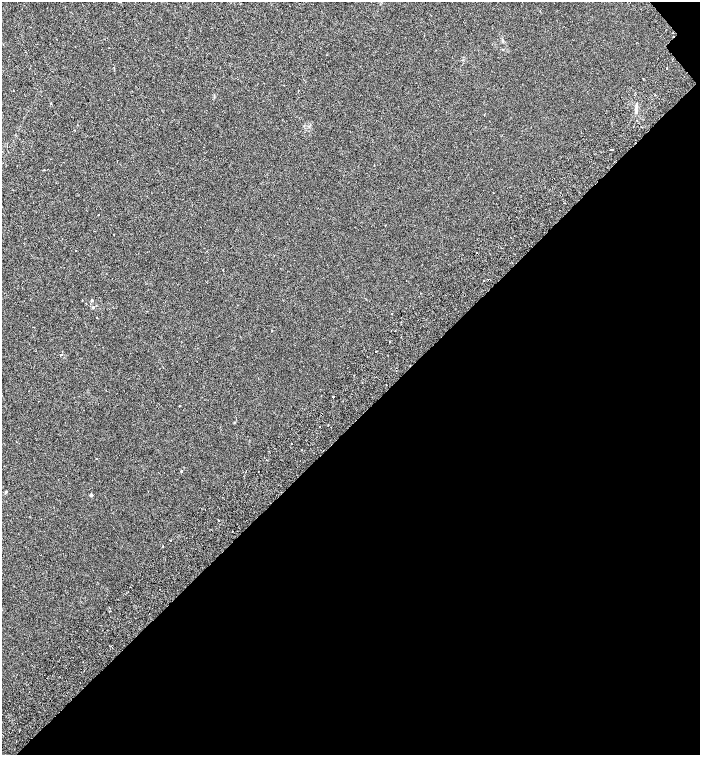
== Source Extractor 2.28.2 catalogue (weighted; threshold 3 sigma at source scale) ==
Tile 12 of 4 x 4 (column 4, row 3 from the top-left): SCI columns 4449-5844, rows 1604-3108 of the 6168 x 6210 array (HDU 1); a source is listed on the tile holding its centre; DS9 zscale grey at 2 x 2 block average (1 PNG px = mean of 2 x 2 image px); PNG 702 x 757 px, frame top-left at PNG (2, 2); no overlay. Shown black and unused: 44% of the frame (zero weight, under 2 of 3 exposures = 6% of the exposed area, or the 3 px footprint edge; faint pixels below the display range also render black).
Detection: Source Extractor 2.28.2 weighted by HDU 2 'WHT'; one run over the whole footprint, this tile lists its part. Background 0.00654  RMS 0.006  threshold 0.0268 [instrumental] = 3 sigma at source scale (4.5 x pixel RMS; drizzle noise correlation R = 1.50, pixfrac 1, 0.0396/0.0396 arcsec/px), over >= 5 px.
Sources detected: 30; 4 cosmic-ray / hot-pixel residue — not listed; the other 26 listed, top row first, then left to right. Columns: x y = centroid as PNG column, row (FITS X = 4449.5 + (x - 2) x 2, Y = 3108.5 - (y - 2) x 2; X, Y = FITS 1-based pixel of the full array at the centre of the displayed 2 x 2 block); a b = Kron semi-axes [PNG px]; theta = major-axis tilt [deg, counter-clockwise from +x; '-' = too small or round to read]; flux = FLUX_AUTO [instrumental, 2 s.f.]
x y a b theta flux
636 111 5 3 - 2.5
633 127 2 2 - 0.7
612 149 2 2 - 4.2
374 166 2 2 - 0.44
98 214 2 2 - 0.89
75 250 2 2 - 0.81
223 270 2 2 - 0.47
484 281 2 2 - 1.8
82 300 2 2 - 0.39
92 300 3 3 - 1.4
93 307 3 3 - 1.3
391 313 2 2 - 2.2
97 317 2 2 - 0.56
390 342 2 2 - 2
376 351 2 2 - 2
386 385 2 2 - 1.5
333 396 2 2 - 22
291 443 2 2 - 0.64
181 471 2 2 - 1.6
245 472 2 2 - 1.4
5 492 3 3 - 1.3
91 495 2 2 - 4.4
222 497 2 2 - 1.1
218 520 2 2 - 3.7
171 540 2 2 - 1.9
163 546 2 2 - 0.56
Diffuse or blended objects may show on this block-average render without a row.